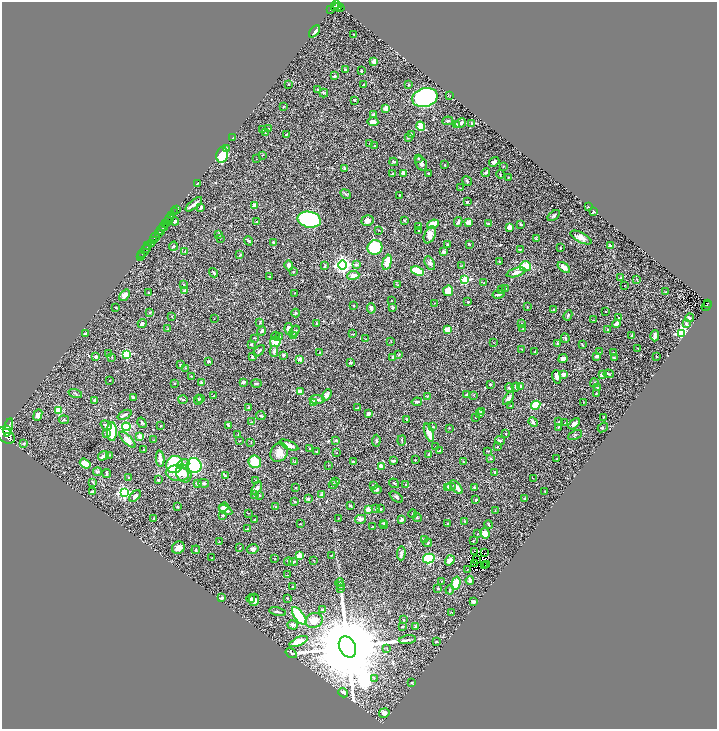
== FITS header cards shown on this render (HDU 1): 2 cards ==
NAXIS1  =                 1430
NAXIS2  =                 1453

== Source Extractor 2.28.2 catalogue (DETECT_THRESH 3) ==
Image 1430 x 1453 px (HDU 1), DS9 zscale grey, zoomed out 1/2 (1 PNG px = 2 x 2 image px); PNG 719 x 731 px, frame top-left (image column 2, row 1453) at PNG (2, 2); each listed source drawn as its Kron ellipse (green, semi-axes under 4 px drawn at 4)
Background 0.407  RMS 0.019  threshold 0.0574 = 3 sigma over >= 5 px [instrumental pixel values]
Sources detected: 492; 37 cannot appear on this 1/2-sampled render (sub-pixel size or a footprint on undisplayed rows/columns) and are neither listed nor drawn; the other 455 listed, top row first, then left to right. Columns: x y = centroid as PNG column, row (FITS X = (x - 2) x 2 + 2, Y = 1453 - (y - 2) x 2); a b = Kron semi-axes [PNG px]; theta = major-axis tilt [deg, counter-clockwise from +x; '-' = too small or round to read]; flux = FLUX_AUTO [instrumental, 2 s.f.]
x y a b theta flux
336 4 3 2 - 210
337 6 3 2 - 130
334 7 3 3 - 210
339 7 5 3 - 210
331 10 4 1 - 77
314 31 7 2 51 9.4
353 34 2 2 - 2.5
374 62 4 3 - 19
346 70 3 2 - 6.5
361 71 2 2 - 10
334 76 3 3 - 5.2
288 84 2 2 - 1.9
363 85 3 2 - 3.4
408 85 2 2 - 2.8
318 90 3 3 - 3.9
324 93 4 3 - 2.9
450 95 3 1 - 0.94
425 97 13 9 14 580
355 100 3 3 - 2
283 107 2 2 - 2.2
386 109 4 3 - 20
373 115 4 3 - 5.2
448 121 5 3 - 5.1
373 122 5 4 - 20
461 123 5 3 - 11
472 123 4 2 - 2.5
456 125 3 2 - 9.4
421 126 5 4 - 51
268 128 3 2 - 2.1
263 130 2 1 - 1.2
265 133 3 2 - 1.5
286 134 4 2 - 2
411 134 4 4 - 3.7
408 137 4 3 - 3.5
233 138 3 2 - 3.7
370 144 2 2 - 2.4
375 146 2 2 - 8.6
226 148 4 3 - 5
222 155 8 5 79 170
262 155 2 2 - 1.2
418 158 3 2 - 2.7
256 159 2 1 - 0.92
394 162 4 3 - 4.4
494 162 5 3 - 9.6
421 163 7 5 -62 11
445 165 3 2 - 2.3
503 166 3 2 - 2.5
345 169 4 3 - 5.1
403 173 4 3 - 20
428 173 3 3 - 3.2
486 173 4 2 - 5
392 174 3 2 - 2.8
500 174 4 2 - 2.1
508 177 3 2 - 2.6
467 181 5 3 - 4.5
198 183 3 2 - 2.7
460 188 3 2 - 1.8
346 194 5 3 - 4.4
399 195 2 2 - 1.8
467 202 2 2 - 5.6
194 204 10 3 39 19
254 206 4 3 - 18
201 207 3 3 - 7.2
588 207 3 2 - 1.5
176 209 4 1 - 27
594 211 3 2 - 3
175 212 3 2 - 68
172 215 3 1 - 150
554 215 7 3 37 5
170 218 2 1 - 170
168 220 2 2 - 260
309 220 12 8 -11 520
405 220 4 2 - 2.7
175 221 4 3 - 6.4
367 221 6 5 - 16
256 222 3 2 - 2.7
458 222 5 3 - 6
469 222 4 3 - 26
166 223 2 2 - 170
433 224 6 3 22 47
488 224 3 2 - 4.5
521 225 3 3 - 3.8
164 226 4 2 - 440
419 226 4 3 - 8.6
510 227 4 3 - 17
161 230 6 2 61 220
378 230 2 2 - 1.5
419 231 3 3 - 5.3
158 234 3 1 - 120
219 234 3 2 - 4.5
430 235 9 5 66 24
155 237 6 1 56 120
581 237 11 5 -26 26
220 238 2 1 - 1.6
536 239 4 2 - 2.7
153 240 2 2 - 170
248 241 4 3 - 4.3
274 242 3 2 - 7.3
151 244 3 2 - 44
448 244 2 2 - 3.7
469 244 4 2 - 2.5
148 246 2 1 - 66
173 246 5 3 - 4.1
610 246 4 2 - 11
375 247 7 7 - 180
560 248 3 2 - 1.9
146 249 4 2 - 390
520 249 3 2 - 2.9
185 251 2 2 - 1.7
144 252 8 2 48 310
444 252 3 3 - 9.8
142 254 2 2 - 97
240 255 4 2 - 3.3
140 256 3 1 - 73
387 262 8 4 76 45
499 262 3 3 - 3.7
430 263 7 4 -62 9.2
289 265 5 3 - 12
343 265 4 4 - 1100
356 265 4 3 - 7
325 266 4 3 - 4.3
461 266 3 2 - 1.3
525 266 5 5 - 52
564 267 7 4 -39 19
418 271 7 4 -22 130
293 272 3 2 - 2.3
516 272 10 3 17 19
214 273 5 3 - 5.4
353 275 6 4 7 19
270 276 3 2 - 2.6
621 278 2 2 - 2
637 279 2 2 - 2
465 280 3 3 - 170
484 282 2 2 - 1.5
184 285 2 2 - 6.6
398 285 3 2 - 1.3
624 285 2 2 - 1.6
506 289 3 2 - 2.9
502 290 2 1 - 1.4
185 291 3 2 - 31
448 291 5 5 - 38
665 292 2 2 - 1.8
149 293 2 2 - 3.6
295 293 2 1 - 1.1
498 294 6 2 10 6.4
124 295 6 4 53 18
391 300 2 1 - 1.5
468 302 2 2 - 10
435 303 2 1 - 0.98
708 303 3 2 - 67
353 305 2 2 - 1.9
706 306 6 2 51 98
116 307 4 2 - 1.7
527 307 3 2 - 2.3
371 308 5 3 - 13
393 308 3 3 - 2.5
554 310 2 2 - 2.5
606 312 2 2 - 1.8
150 313 3 3 - 3.1
296 313 4 3 - 3.7
568 315 5 3 - 4.3
172 316 3 2 - 1.7
619 317 3 2 - 3.5
689 318 4 2 - 4.5
214 319 2 1 - 0.93
593 320 2 2 - 1.2
260 322 3 2 - 3
316 323 2 2 - 3.5
142 324 5 3 - 11
521 324 3 3 - 4.5
616 324 4 3 - 15
686 324 4 3 - 13
168 329 2 2 - 1.7
289 329 6 3 -79 37
447 329 3 2 - 50
523 329 2 2 - 2.3
607 329 3 3 - 3
262 331 5 3 - 6.7
294 331 6 4 55 7.1
682 333 4 3 - 530
86 334 3 2 - 9.5
353 334 4 2 - 2.3
632 335 3 2 - 3.4
276 336 4 4 - 4.7
293 336 4 3 - 3.9
655 336 5 3 - 14
279 337 3 3 - 7.9
255 338 3 2 - 1.9
565 338 4 2 - 4.8
366 339 2 1 - 1
391 341 3 2 - 1.7
275 342 5 5 - 62
494 343 3 2 - 1.6
251 344 3 3 - 5.1
557 344 4 3 - 3.8
582 345 3 2 - 2.4
638 348 2 1 - 1.1
522 349 2 2 - 1.5
259 351 7 3 49 5.5
274 351 6 3 89 9.6
320 352 3 2 - 2.2
535 352 2 2 - 1.4
600 352 3 2 - 1.8
109 353 3 2 - 2
613 353 3 3 - 5.1
126 354 3 3 - 220
399 354 3 3 - 2.5
283 355 4 3 - 5.2
252 356 3 3 - 5.3
597 356 4 2 - 7
656 356 3 2 - 2.6
96 357 3 3 - 9.4
112 357 3 3 - 2.5
393 357 3 2 - 3.6
614 357 3 3 - 2.1
300 359 4 3 - 13
563 359 5 3 - 18
209 361 3 2 - 3.5
350 363 4 2 - 3
180 365 3 2 - 2.2
185 368 3 2 - 1.7
564 374 4 3 - 15
602 374 3 3 - 9.6
609 374 5 3 - 3.6
191 376 3 2 - 1.6
557 377 7 4 -79 11
110 380 3 2 - 1.5
243 382 3 3 - 7.7
174 383 2 2 - 2.1
201 383 4 3 - 4.7
256 383 5 2 - 4
594 383 5 2 - 2.3
490 384 3 2 - 3
520 386 4 3 - 5.4
516 387 4 3 - 10
597 387 4 3 - 4
509 388 4 3 - 7.7
300 392 4 3 - 27
75 394 7 2 -17 3.5
467 394 2 2 - 5.4
596 394 2 1 - 2.9
327 395 6 4 60 12
214 396 2 2 - 1.6
427 396 3 2 - 2.4
474 396 3 2 - 1.2
133 397 4 3 - 3.7
508 398 7 3 56 15
201 399 3 3 - 3.3
317 399 7 4 -2 9.5
94 400 2 2 - 14
183 400 4 2 - 3.1
198 400 5 3 - 6.2
314 402 3 3 - 26
417 402 5 3 - 5.7
583 402 2 1 - 0.91
536 405 5 4 - 69
511 406 2 2 - 2.1
248 408 2 2 - 2.2
358 408 3 2 - 6.4
59 410 3 3 - 120
481 411 3 2 - 2
369 413 3 3 - 10
480 414 4 3 - 3.5
38 415 6 4 68 12
124 415 7 2 25 7
261 415 5 3 - 4.9
603 417 2 2 - 1.5
475 418 2 2 - 0.98
407 419 4 3 - 3.2
64 420 5 3 - 3.7
251 422 4 2 - 2.1
533 422 5 3 - 9.4
558 422 3 2 - 2.7
565 422 3 2 - 1.9
142 423 5 3 - 4.1
574 424 7 4 43 12
106 425 6 3 -35 9.9
228 425 3 3 - 4.4
161 426 3 2 - 1.6
8 427 9 4 77 2100
126 427 4 4 - 150
432 427 4 2 - 1.9
559 427 2 2 - 1.9
603 427 5 2 - 3.8
449 428 2 2 - 1.3
6 430 3 2 - 720
112 431 9 5 -88 160
429 433 9 4 -71 43
106 434 4 3 - 4.9
506 434 2 2 - 3.4
5 435 10 6 -34 3300
238 435 3 2 - 1.7
575 435 7 2 25 3.9
140 436 2 2 - 37
127 440 10 4 -44 20
154 440 2 2 - 2
336 440 2 2 - 8.1
402 440 5 2 - 2.2
500 440 5 3 - 4.1
240 441 2 2 - 1.7
376 441 6 3 88 5.6
251 442 3 2 - 2.6
24 444 3 3 - 3.3
289 445 10 4 -23 24
435 446 2 2 - 1.2
497 447 2 2 - 1.9
309 448 2 1 - 1.7
144 449 2 2 - 3.2
317 451 3 2 - 2.1
439 451 3 2 - 4.3
488 451 3 2 - 2.1
279 452 10 8 55 29
336 453 3 2 - 1.3
109 455 2 2 - 1.3
429 455 4 3 - 3.7
103 456 5 3 - 11
160 459 8 3 -84 19
491 459 3 2 - 2.5
557 459 2 2 - 2.7
415 460 3 2 - 1.8
393 461 4 2 - 8.8
255 462 6 6 - 81
294 462 3 2 - 2.1
353 462 3 3 - 4.1
463 462 3 2 - 1.5
85 463 6 3 -37 44
183 464 6 4 20 14
175 465 8 8 - 220
194 465 7 7 - 240
328 465 2 2 - 1.1
381 467 3 2 - 24
98 472 4 4 - 7.4
177 473 11 7 -11 51
184 473 9 7 -65 28
495 473 3 2 - 5.4
107 474 4 2 - 6.2
225 476 3 3 - 3.5
129 478 2 2 - 1.8
533 478 2 1 - 1.3
158 480 3 3 - 3.2
256 480 3 3 - 2.8
336 481 3 2 - 3.2
93 482 4 2 - 2.3
204 483 5 3 - 5.6
394 483 5 3 - 4.7
197 484 3 3 - 12
333 484 4 3 - 3.9
406 485 3 3 - 6.8
374 486 3 3 - 5.6
448 487 4 3 - 6.8
450 487 5 3 - 5.7
456 487 8 3 -50 22
257 488 7 3 62 11
296 488 2 2 - 2.7
475 488 3 2 - 3.1
376 490 5 3 - 4.6
93 491 4 2 - 6.3
545 491 2 1 - 1
124 492 4 4 - 550
321 494 4 3 - 3.2
255 495 4 3 - 4.9
260 495 2 2 - 4
135 496 7 3 44 14
396 497 7 3 -37 7.9
308 499 2 2 - 17
525 499 2 2 - 5.2
476 500 2 2 - 3.8
295 502 3 2 - 3
351 506 4 3 - 2.7
177 507 3 3 - 2.5
224 507 5 3 - 26
276 507 2 2 - 1.4
376 508 3 3 - 6.7
368 509 3 3 - 27
381 509 2 2 - 3.5
226 510 7 3 -30 7.8
495 511 3 2 - 1.6
248 513 3 2 - 1.2
413 514 4 2 - 2.6
223 516 4 3 - 3.6
154 518 2 2 - 3.5
338 518 2 1 - 1.3
417 518 4 1 - 1.6
361 519 5 4 - 12
254 520 2 2 - 3.1
401 520 3 2 - 9.5
465 521 3 3 - 2.6
384 523 4 3 - 4.1
448 523 3 2 - 3.2
300 524 2 2 - 1.3
489 524 4 2 - 2.8
384 525 4 3 - 4.6
373 527 3 2 - 3.6
247 529 3 2 - 3.6
485 533 5 4 - 19
478 534 2 2 - 1.8
424 540 2 2 - 5.3
220 541 2 2 - 1
473 541 3 2 - 1.5
428 543 4 2 - 4.9
178 548 7 6 - 21
240 548 2 2 - 1.4
253 549 6 4 16 11
196 550 4 2 - 3
474 551 2 1 - 0.79
401 553 7 3 87 7.9
485 553 4 1 - 12
331 555 2 2 - 1.5
300 556 2 2 - 66
212 558 3 2 - 2.7
429 558 6 4 13 170
274 559 2 2 - 1.8
476 559 2 1 - 1.7
313 560 2 2 - 1.4
450 560 5 4 - 26
288 562 4 3 - 3.2
293 562 4 2 - 3.2
474 563 3 1 - 0.34
485 565 2 1 - 0.99
487 565 2 1 - 1.6
467 570 2 2 - 1.3
287 575 2 1 - 1.3
470 580 4 3 - 8.2
442 581 3 2 - 1.5
340 583 4 2 - 2.4
456 583 7 4 74 70
340 585 3 2 - 3.1
293 586 2 2 - 2.4
340 589 4 2 - 3.1
438 589 2 2 - 2.3
450 590 4 3 - 4.9
222 598 3 2 - 14
287 598 2 2 - 2.5
251 599 4 3 - 6.1
254 600 6 5 - 12
473 602 3 3 - 11
322 609 4 3 - 4.9
278 612 8 2 -13 4.9
452 612 3 2 - 2.7
299 616 10 4 -54 180
314 620 9 7 24 44
404 620 3 2 - 2.8
293 625 5 4 - 11
403 627 3 3 - 2.5
416 627 4 3 - 6.1
407 640 9 3 7 7.3
299 642 10 4 25 49
436 642 2 2 - 3.9
347 647 11 8 -65 95000
387 649 3 2 - 1.7
291 653 6 4 -33 4.8
374 678 4 3 - 3.8
412 682 3 3 - 3.1
343 693 5 3 - 12
384 713 5 4 - 14
At the frame edge (FLAGS 8, measured only in part): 1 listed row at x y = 5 435
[37 sub-pixel or undisplayed-footprint detections neither listed nor drawn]